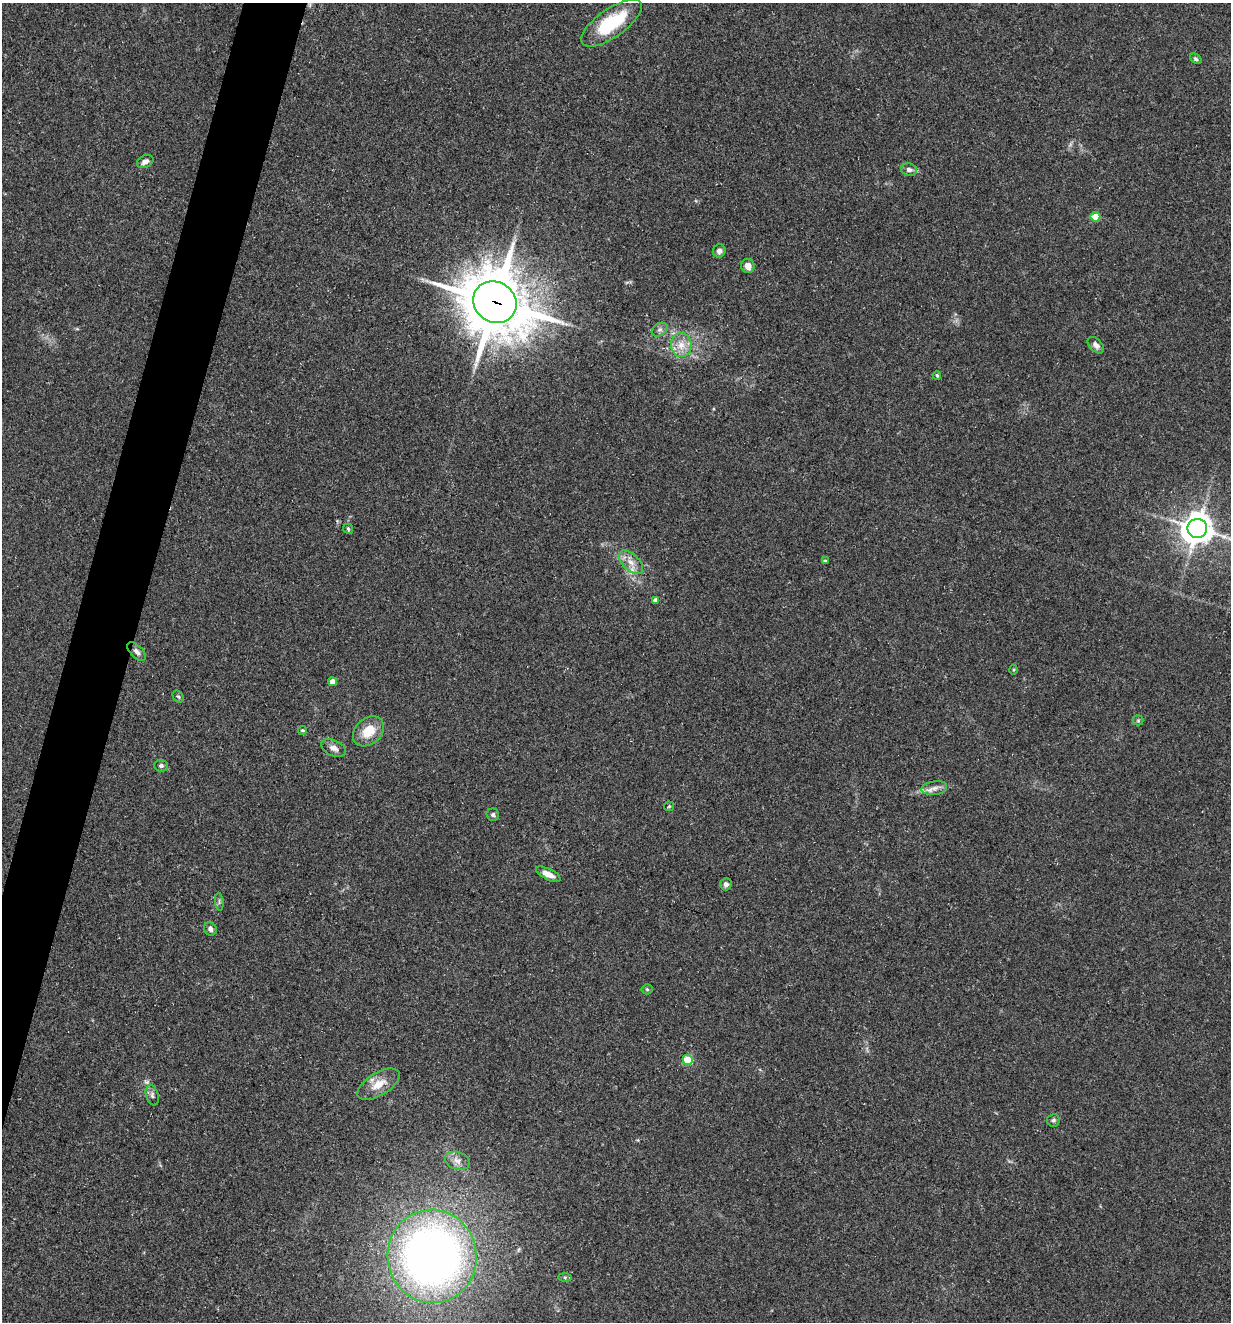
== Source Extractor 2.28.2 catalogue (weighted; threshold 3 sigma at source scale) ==
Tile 7 of 4 x 4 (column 3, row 2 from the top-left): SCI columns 2713-3941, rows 2641-3960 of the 5297 x 5282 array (HDU 1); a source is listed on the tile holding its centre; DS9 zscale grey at full resolution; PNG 1233 x 1324 px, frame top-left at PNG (2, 3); each listed source drawn as its Kron ellipse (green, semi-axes under 4 px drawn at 4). Shown black and unused: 4% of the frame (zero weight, under 3 of 5 exposures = <1% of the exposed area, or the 3 px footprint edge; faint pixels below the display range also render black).
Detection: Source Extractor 2.28.2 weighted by HDU 2 'WHT'; one run over the whole footprint, this tile lists its part. Background 0.107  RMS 0.0066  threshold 0.0299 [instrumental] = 3 sigma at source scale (4.5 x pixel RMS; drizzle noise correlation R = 1.50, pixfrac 1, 0.05/0.05 arcsec/px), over >= 5 px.
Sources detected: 41; all 41 listed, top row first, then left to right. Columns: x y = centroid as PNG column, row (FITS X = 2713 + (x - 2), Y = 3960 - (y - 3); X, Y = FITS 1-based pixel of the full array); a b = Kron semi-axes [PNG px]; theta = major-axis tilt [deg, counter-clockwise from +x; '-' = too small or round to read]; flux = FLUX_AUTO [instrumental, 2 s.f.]
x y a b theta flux
611 23 35 14 35 38
1196 59 6 4 -34 1.5
145 162 9 6 26 3.3
909 170 8 6 -14 2.7
1095 217 5 4 - 16
719 251 7 6 - 2.6
748 266 7 6 - 4.8
495 302 22 20 -36 4500
660 330 8 6 33 2.1
681 345 12 10 -82 7.5
1096 345 10 6 -44 2.8
937 375 4 3 - 0.87
1197 528 10 9 - 1000
348 529 5 4 - 1
825 561 4 4 - 0.86
631 562 15 8 -43 6.3
655 600 4 4 - 2.6
137 652 12 6 -46 2.7
1014 670 5 3 - 0.7
332 682 4 4 - 7.1
178 697 6 5 - 1.1
1138 720 5 5 - 0.94
302 730 4 3 - 0.88
368 731 17 13 41 14
334 748 13 8 -23 4.1
161 766 7 6 - 1.9
934 788 13 7 8 4
669 806 5 4 - 0.83
493 815 6 6 - 1.7
548 874 13 5 -26 5.5
726 884 6 5 - 2.6
219 902 9 3 -85 1.2
210 929 7 6 - 2.7
647 989 5 5 - 0.92
688 1060 5 5 - 27
378 1084 24 11 32 11
152 1095 10 6 -74 2.2
1053 1120 6 6 - 1.5
457 1161 13 8 -16 4.4
432 1256 47 44 -82 450
565 1277 7 4 0 1.1
Overlapping masked pixels (flux is a lower limit): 1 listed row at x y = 495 302